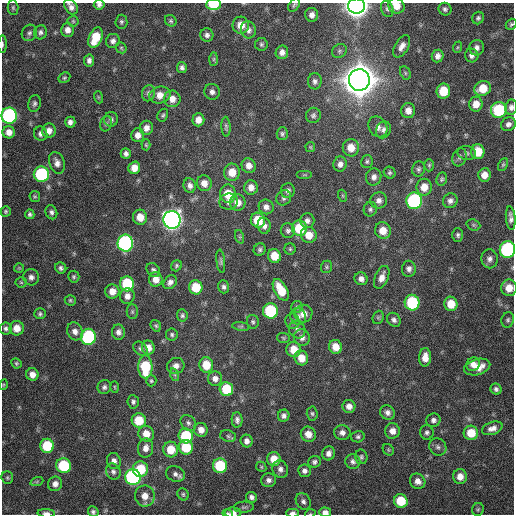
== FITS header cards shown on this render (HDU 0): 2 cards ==
NAXIS1  =                  512 / Axis length
NAXIS2  =                  512 / Axis length

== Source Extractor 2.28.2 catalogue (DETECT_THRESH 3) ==
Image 512 x 512 px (HDU 0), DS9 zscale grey, 1 PNG px = 1 image px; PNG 516 x 516 px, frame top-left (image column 1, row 512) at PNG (2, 3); each listed source drawn as its Kron ellipse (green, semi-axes under 4 px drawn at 4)
Background 181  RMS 14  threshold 42.3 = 3 sigma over >= 5 px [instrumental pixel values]
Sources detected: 259; all 259 listed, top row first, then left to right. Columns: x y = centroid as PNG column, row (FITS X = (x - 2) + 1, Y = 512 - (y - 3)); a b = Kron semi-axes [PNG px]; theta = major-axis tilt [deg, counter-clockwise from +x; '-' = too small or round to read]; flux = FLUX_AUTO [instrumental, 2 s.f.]
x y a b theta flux
213 4 7 5 3 3.1e+04
99 5 5 5 - 2.7e+03
294 5 7 5 52 1.7e+03
356 6 8 7 - 9.8e+05
396 6 8 7 - 9.2e+03
71 7 8 6 -55 4.3e+03
13 8 7 5 -88 1.8e+03
387 9 8 6 -69 2.4e+03
445 9 6 6 - 2.4e+03
312 15 7 6 - 5.0e+03
478 18 6 6 - 2.1e+03
73 21 5 5 - 1.3e+03
171 21 6 5 - 1.8e+03
121 22 7 6 - 2.0e+03
511 24 6 5 - 1.7e+03
241 25 8 8 - 1.2e+04
67 30 7 6 - 5.5e+03
248 30 8 7 - 4.1e+03
41 32 7 6 - 2.9e+03
29 33 8 7 - 2.9e+03
207 35 7 6 - 3.2e+03
95 38 11 6 69 2.4e+04
113 41 7 6 - 3.7e+03
2 44 9 3 88 1.7e+03
261 44 6 6 - 2.0e+03
402 46 12 6 60 6.1e+03
458 47 6 3 70 1.1e+03
121 48 6 5 - 1.3e+03
477 48 8 7 - 4.2e+03
339 51 8 6 36 2.5e+03
282 52 7 6 - 4.7e+03
472 55 7 6 - 3.4e+03
438 56 6 5 - 4.2e+03
214 59 7 4 89 1.6e+03
89 60 6 5 - 3.5e+03
182 67 5 5 - 2.7e+03
405 73 7 5 -62 1.7e+03
64 78 6 5 - 1.4e+03
359 80 11 10 - 2.9e+06
315 81 8 7 - 3.3e+03
483 88 8 7 - 1.7e+04
443 91 7 7 - 2.2e+04
212 92 8 7 - 4.1e+03
148 93 8 6 77 2.6e+03
160 95 11 8 14 9.0e+03
98 97 6 4 -72 1.1e+03
172 99 8 8 - 7.7e+03
34 103 8 6 77 2.7e+03
476 104 7 6 - 9.7e+03
511 107 8 6 80 3.7e+03
499 110 8 8 - 6.0e+04
408 111 7 7 - 6.8e+03
163 115 7 5 62 1.8e+03
313 115 7 7 - 2.7e+03
9 116 8 8 - 1.7e+05
111 119 7 7 - 2.9e+03
198 120 6 6 - 7.8e+03
70 122 5 5 - 3.7e+03
106 124 8 6 73 2.2e+03
508 124 8 6 33 3.7e+03
226 127 10 4 -86 2.1e+03
378 127 11 8 -57 5.1e+03
146 128 7 6 - 6.2e+03
383 130 9 7 65 3.8e+03
49 131 7 6 - 5.9e+03
9 132 6 6 - 7.0e+03
41 134 7 6 - 3.7e+03
282 134 6 5 - 2.1e+03
138 135 7 6 - 5.8e+03
146 145 5 4 - 1.2e+03
310 147 5 5 - 1.1e+03
351 148 8 8 - 1.2e+04
478 152 7 6 - 1.9e+04
467 153 9 7 -10 2.7e+03
126 154 5 5 - 2.9e+03
459 157 9 7 70 3.1e+03
367 162 6 5 - 1.9e+03
57 163 11 7 -70 6.0e+03
340 164 7 7 - 4.8e+03
429 165 6 5 - 1.5e+03
503 165 7 4 63 1.5e+03
249 166 7 7 - 6.7e+03
134 168 6 6 - 9.2e+03
419 169 8 6 75 2.3e+03
232 172 8 8 - 1.4e+04
390 173 6 5 - 1.9e+03
41 174 8 7 - 9.6e+04
305 175 8 4 0 1.3e+03
484 175 7 6 - 8.3e+03
374 177 8 7 - 4.6e+03
442 179 7 5 78 1.8e+03
204 183 8 7 - 8.0e+03
190 186 7 6 - 4.4e+03
251 187 7 6 - 6.8e+03
424 187 8 7 - 1.1e+04
288 191 7 7 - 3.4e+03
228 194 9 8 - 1.7e+04
35 196 6 5 - 1.5e+03
343 196 6 4 -71 1.2e+03
284 198 8 7 - 2.7e+03
379 200 8 8 - 4.9e+03
414 201 8 8 - 1.5e+05
450 201 7 7 - 4.0e+03
229 202 9 8 - 5.0e+03
238 202 8 8 - 8.6e+03
266 207 7 7 - 4.5e+03
370 209 7 6 - 2.3e+03
6 211 5 5 - 1.5e+03
51 212 7 5 -68 2.8e+03
30 214 5 4 - 2.0e+03
140 217 7 7 - 1.3e+04
511 218 12 5 -84 3.8e+03
172 220 9 8 - 6.2e+05
258 220 8 7 - 2.6e+04
307 221 7 7 - 3.8e+03
473 225 7 5 -21 1.6e+03
264 226 8 6 -81 4.4e+03
299 228 8 7 - 3.6e+04
288 231 7 7 - 2.8e+03
383 231 8 7 - 1.2e+04
309 235 8 8 - 1.2e+04
458 235 7 5 -89 2.0e+03
240 237 7 4 -71 1.5e+03
125 243 8 8 - 2.0e+05
290 249 5 5 - 1.5e+03
507 249 8 7 - 1.3e+05
260 250 6 6 - 2.1e+03
274 256 7 6 - 1.6e+04
490 259 9 8 - 4.6e+03
221 261 12 4 -83 2.1e+03
176 266 6 5 - 1.7e+03
327 267 6 5 - 1.6e+03
19 268 5 5 - 1.2e+03
61 268 6 5 - 2.4e+03
409 269 8 7 - 3.9e+03
153 270 8 6 -49 2.8e+03
31 277 8 8 - 4.2e+03
74 277 6 5 - 1.7e+03
382 277 12 6 67 6.5e+03
156 279 7 7 - 8.4e+03
361 279 7 6 - 4.3e+03
21 282 5 5 - 1.3e+03
170 282 7 6 - 4.1e+03
127 284 7 7 - 5.4e+04
196 287 7 6 - 2.5e+04
224 287 6 5 - 2.8e+03
509 288 8 8 - 1.1e+04
281 290 12 6 -61 2.2e+04
112 291 7 7 - 8.3e+03
127 296 8 7 - 5.7e+03
70 300 6 5 - 1.6e+03
412 303 8 7 - 6.6e+04
451 304 7 6 - 1.6e+04
297 307 6 5 - 1.8e+03
270 311 7 7 - 6.7e+04
132 312 7 5 -90 1.8e+03
40 314 6 5 - 1.9e+03
304 314 9 8 - 8.3e+03
182 315 6 5 - 2.0e+03
298 317 8 7 - 3.9e+03
378 317 7 5 69 1.7e+03
394 320 7 6 - 3.0e+03
508 320 8 6 75 2.2e+03
292 321 7 7 - 2.8e+03
253 322 7 6 - 2.0e+03
156 326 6 5 - 1.5e+03
241 326 9 4 -8 1.8e+03
6 328 6 6 - 2.9e+03
17 328 7 7 - 1.1e+04
297 330 9 8 - 3.7e+03
75 331 9 7 -62 5.8e+03
118 332 7 6 - 4.3e+03
172 335 6 5 - 2.0e+03
88 337 8 7 - 1.0e+05
302 337 8 8 - 5.2e+03
283 338 6 5 - 1.4e+03
336 347 7 6 - 1.2e+04
148 348 7 6 - 6.9e+03
140 349 8 6 -44 2.5e+03
294 349 7 7 - 1.4e+04
425 357 9 6 88 9.0e+03
301 358 7 7 - 1.2e+04
16 363 5 5 - 1.5e+03
473 364 7 6 - 5.6e+03
206 365 8 7 - 1.8e+04
176 366 9 8 - 5.3e+03
145 367 11 7 -88 4.2e+04
477 367 13 8 16 1.2e+04
32 374 6 6 - 6.4e+03
175 375 6 4 -71 1.6e+03
215 379 7 7 - 5.2e+03
151 381 5 5 - 1.4e+03
3 385 5 3 - 9.0e+02
104 387 7 6 - 2.9e+03
115 387 6 3 -88 1.0e+03
226 389 7 7 - 3.0e+04
496 389 6 5 - 2.6e+03
133 402 7 5 -85 2.5e+03
349 406 6 6 - 5.6e+03
387 412 8 7 - 4.3e+03
312 413 7 5 -87 1.8e+03
284 416 6 5 - 3.4e+03
139 420 7 7 - 2.5e+04
237 420 8 5 -89 3.3e+03
433 420 7 6 - 3.5e+03
188 423 9 7 -49 3.0e+03
492 428 11 6 19 5.4e+03
201 430 7 6 - 6.9e+03
392 431 8 7 - 6.8e+03
427 432 7 7 - 2.7e+03
342 433 8 7 - 4.3e+03
471 433 7 7 - 1.8e+04
146 434 8 7 - 1.1e+04
308 434 8 7 - 9.2e+03
186 436 7 7 - 4.8e+04
228 436 8 5 -16 2.1e+03
358 437 7 5 15 2.1e+03
247 441 6 6 - 4.3e+03
47 446 7 7 - 3.9e+04
186 447 7 7 - 3.0e+04
438 447 9 8 - 3.5e+03
146 448 10 7 83 6.8e+03
171 449 8 7 - 1.9e+04
388 450 6 5 - 1.3e+03
328 453 7 6 - 4.7e+03
361 457 7 6 - 2.1e+03
274 459 7 6 - 1.3e+04
114 461 8 7 - 4.9e+03
353 461 7 7 - 3.3e+03
314 462 6 6 - 2.7e+03
63 466 7 7 - 5.0e+04
220 466 7 7 - 4.9e+04
261 467 5 4 - 1.2e+03
140 469 8 7 - 3.0e+04
280 469 9 7 -70 4.5e+03
305 471 6 6 - 3.5e+03
113 472 8 7 - 3.3e+03
175 474 10 7 -22 4.0e+03
460 476 7 7 - 8.3e+03
133 477 8 7 - 1.9e+05
7 478 6 5 - 1.6e+03
269 480 7 7 - 3.9e+03
37 481 6 4 20 1.5e+03
418 481 8 7 - 6.2e+03
55 484 7 7 - 5.4e+03
183 494 6 5 - 1.7e+03
145 496 10 10 - 1.0e+04
251 497 5 5 - 3.1e+03
303 501 9 7 -58 3.3e+03
401 501 7 6 - 2.6e+04
244 507 10 5 3 2.2e+03
478 509 6 6 - 1.6e+03
93 512 5 5 - 2.2e+03
325 512 6 5 - 5.3e+03
46 513 8 3 -4 3.4e+03
233 513 8 5 -1 4.4e+03
293 513 6 3 2 3.8e+03
228 514 5 3 - 2.2e+03
310 514 5 3 - 8.4e+02
At the frame edge (FLAGS 8, measured only in part): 21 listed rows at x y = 213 4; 99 5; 294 5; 356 6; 396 6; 71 7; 511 24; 241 25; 2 44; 511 107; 9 116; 511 218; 507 249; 509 288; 93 512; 325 512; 46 513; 233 513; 293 513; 228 514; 310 514